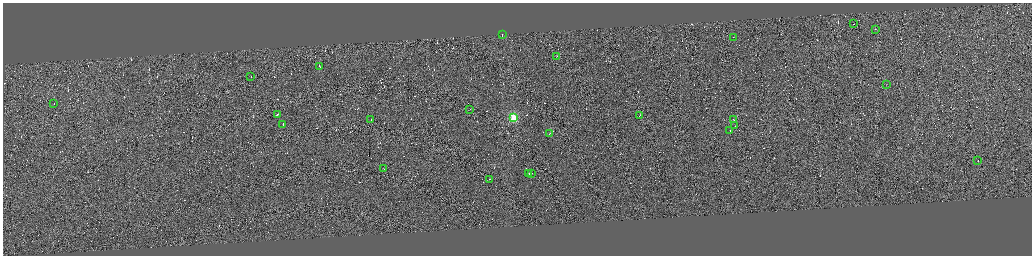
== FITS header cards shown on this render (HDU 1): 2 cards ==
NAXIS1  =                 4117
NAXIS2  =                 1015

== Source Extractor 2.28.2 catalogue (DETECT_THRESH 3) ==
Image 4117 x 1015 px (HDU 1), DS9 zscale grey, zoomed out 1/4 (1 PNG px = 4 x 4 image px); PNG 1034 x 258 px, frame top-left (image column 4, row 1012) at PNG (3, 3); each listed source drawn as its Kron ellipse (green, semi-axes under 4 px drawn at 4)
Background 0.0957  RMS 2.9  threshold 8.78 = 3 sigma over >= 5 px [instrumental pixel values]
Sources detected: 574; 550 cannot appear on this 1/4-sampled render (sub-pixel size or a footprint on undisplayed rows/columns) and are neither listed nor drawn; the other 24 listed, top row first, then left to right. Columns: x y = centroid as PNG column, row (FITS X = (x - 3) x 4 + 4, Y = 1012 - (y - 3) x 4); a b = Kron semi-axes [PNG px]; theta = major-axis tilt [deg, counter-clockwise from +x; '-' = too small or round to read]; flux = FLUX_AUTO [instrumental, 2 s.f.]
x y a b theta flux
854 24 2 1 - 5.1e+03
875 30 2 1 - 1.0e+04
502 35 2 1 - 1.4e+06
733 37 2 1 - 5.9e+03
557 56 2 1 - 8.3e+03
319 66 2 1 - 6.3e+03
251 77 2 1 - 9.1e+03
886 85 2 1 - 3.4e+03
54 103 2 1 - 4.7e+03
470 109 2 1 - 8.0e+03
277 114 3 1 - 1.4e+04
639 115 2 1 - 7.5e+03
513 117 2 2 - 9.9e+04
733 119 2 1 - 6.5e+03
371 120 2 1 - 8.7e+03
283 124 2 1 - 1.7e+04
735 126 2 1 - 7.4e+03
730 130 2 1 - 9.2e+03
549 133 2 1 - 1.2e+04
977 161 2 1 - 3.2e+03
383 168 2 1 - 5.7e+03
529 173 2 1 - 4.3e+03
531 173 2 1 - 8.8e+03
489 179 2 1 - 6.3e+03
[550 sub-pixel or undisplayed-footprint detections neither listed nor drawn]